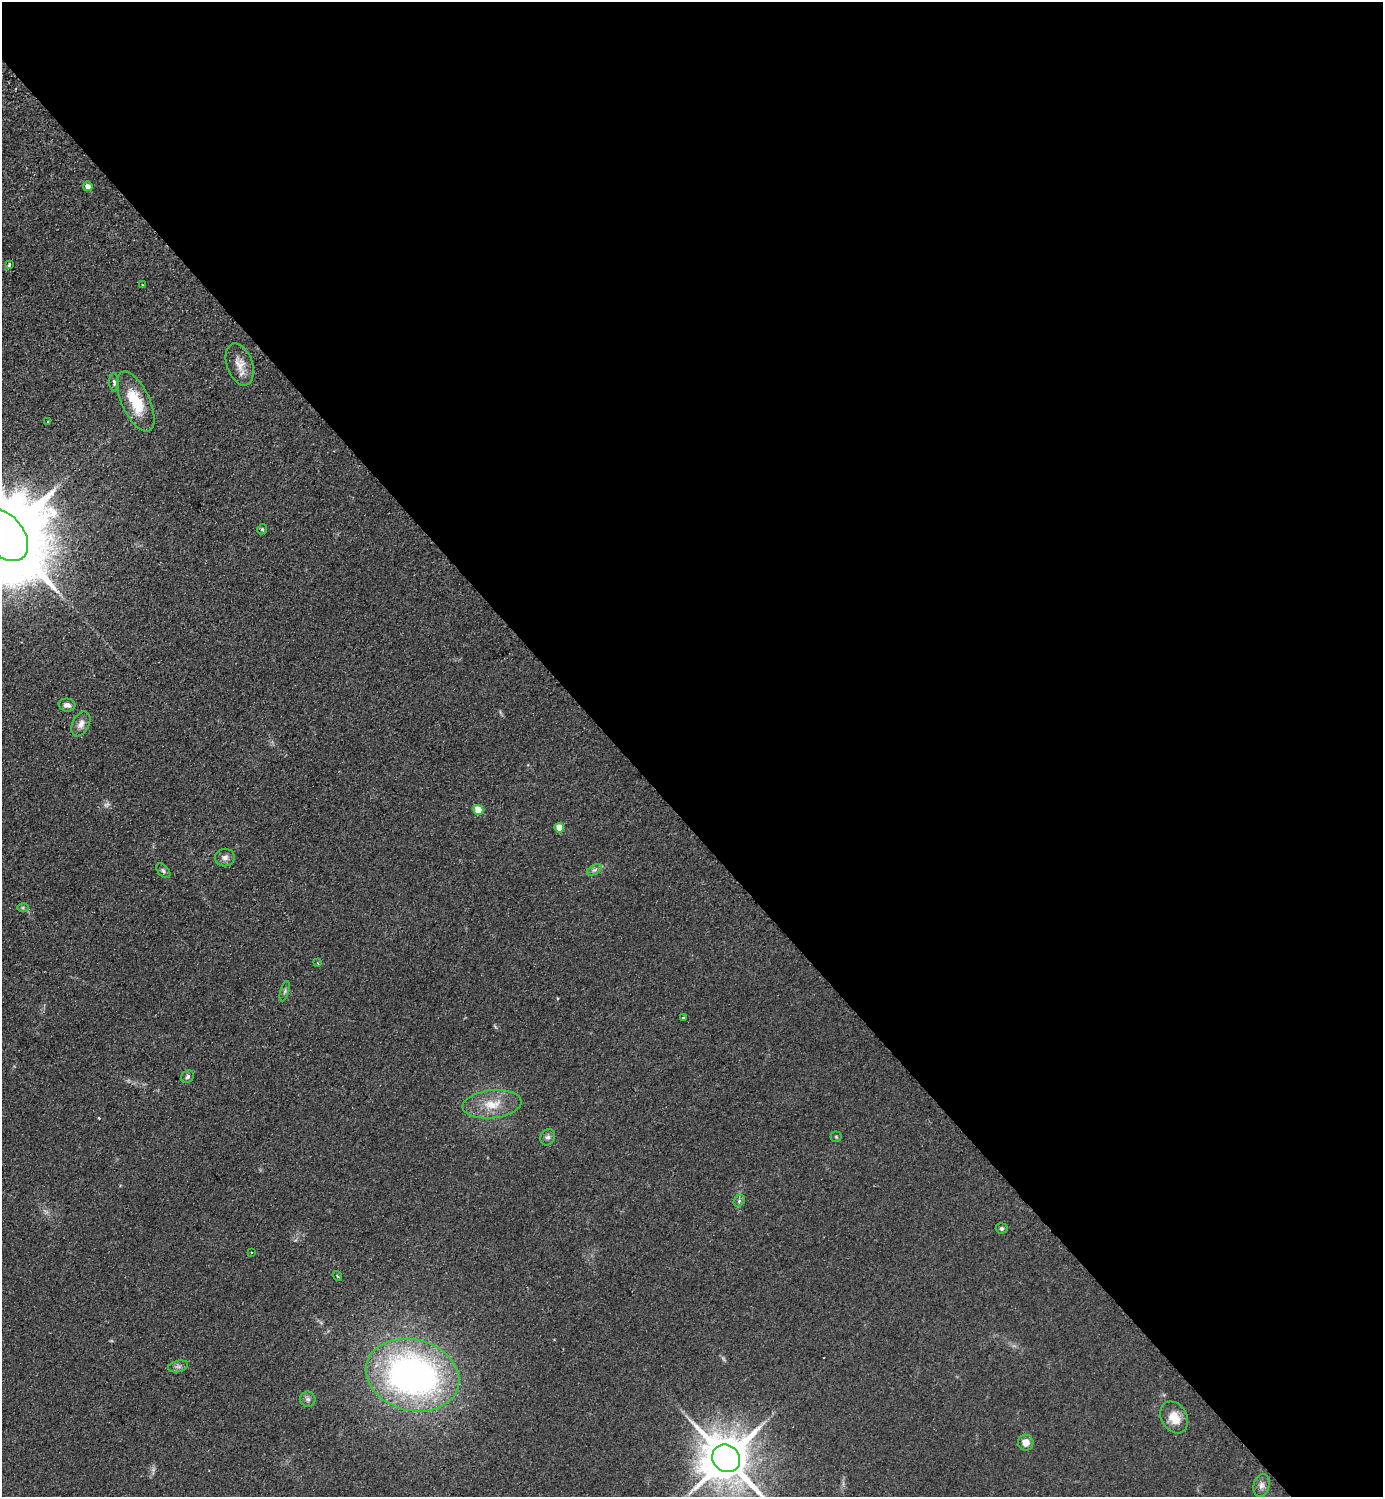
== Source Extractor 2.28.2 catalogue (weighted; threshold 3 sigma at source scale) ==
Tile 8 of 4 x 4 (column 4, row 2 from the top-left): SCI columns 4485-5865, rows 3037-4531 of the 6066 x 6071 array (HDU 1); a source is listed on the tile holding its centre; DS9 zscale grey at full resolution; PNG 1385 x 1499 px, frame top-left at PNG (2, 2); each listed source drawn as its Kron ellipse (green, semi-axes under 4 px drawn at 4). Shown black and unused: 55% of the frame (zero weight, under 2 of 3 exposures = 3% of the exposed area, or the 3 px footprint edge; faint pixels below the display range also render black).
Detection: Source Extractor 2.28.2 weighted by HDU 2 'WHT'; one run over the whole footprint, this tile lists its part. Background 0.0686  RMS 0.0096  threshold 0.043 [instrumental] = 3 sigma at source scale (4.5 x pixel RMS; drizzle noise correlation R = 1.50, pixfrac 1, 0.05/0.05 arcsec/px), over >= 5 px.
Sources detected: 37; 1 too faint to see at this stretch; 1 cosmic-ray / hot-pixel residue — neither listed nor drawn; the other 35 listed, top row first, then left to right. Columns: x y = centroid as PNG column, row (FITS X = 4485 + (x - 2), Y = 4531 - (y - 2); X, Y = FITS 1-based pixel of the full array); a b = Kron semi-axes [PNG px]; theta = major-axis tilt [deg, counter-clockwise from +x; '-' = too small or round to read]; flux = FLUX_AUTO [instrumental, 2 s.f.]
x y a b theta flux
88 186 5 4 - 5.6
9 264 3 3 - 2
143 285 2 2 - 0.87
240 364 22 13 -71 12
114 382 9 4 -87 2.9
136 402 32 14 -65 36
48 422 3 2 - 1.6
262 529 5 4 - 1.2
4 535 30 19 -50 19000
67 705 8 6 -7 4.3
81 724 13 8 63 6
478 810 5 5 - 25
559 828 5 4 - 22
225 858 10 9 - 4.3
594 870 8 4 30 2.6
163 871 8 5 -47 2.3
23 908 6 4 1 1.4
318 963 3 3 - 2
285 991 10 3 75 2
683 1017 3 3 - 3.3
187 1077 7 5 46 2
492 1104 29 14 6 22
548 1137 8 7 - 3
836 1137 5 5 - 1.3
739 1201 6 5 - 1.9
1002 1228 6 5 - 2
251 1252 3 2 - 0.76
337 1276 5 3 - 1.2
178 1366 10 5 13 3.1
413 1375 47 35 -15 370
308 1399 7 7 - 3
1174 1417 17 12 -60 16
1026 1443 8 7 - 8.6
726 1458 15 13 -41 4600
1261 1485 11 8 74 5.1
Isophote crosses this tile's border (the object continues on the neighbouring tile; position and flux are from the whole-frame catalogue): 2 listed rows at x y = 4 535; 726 1458